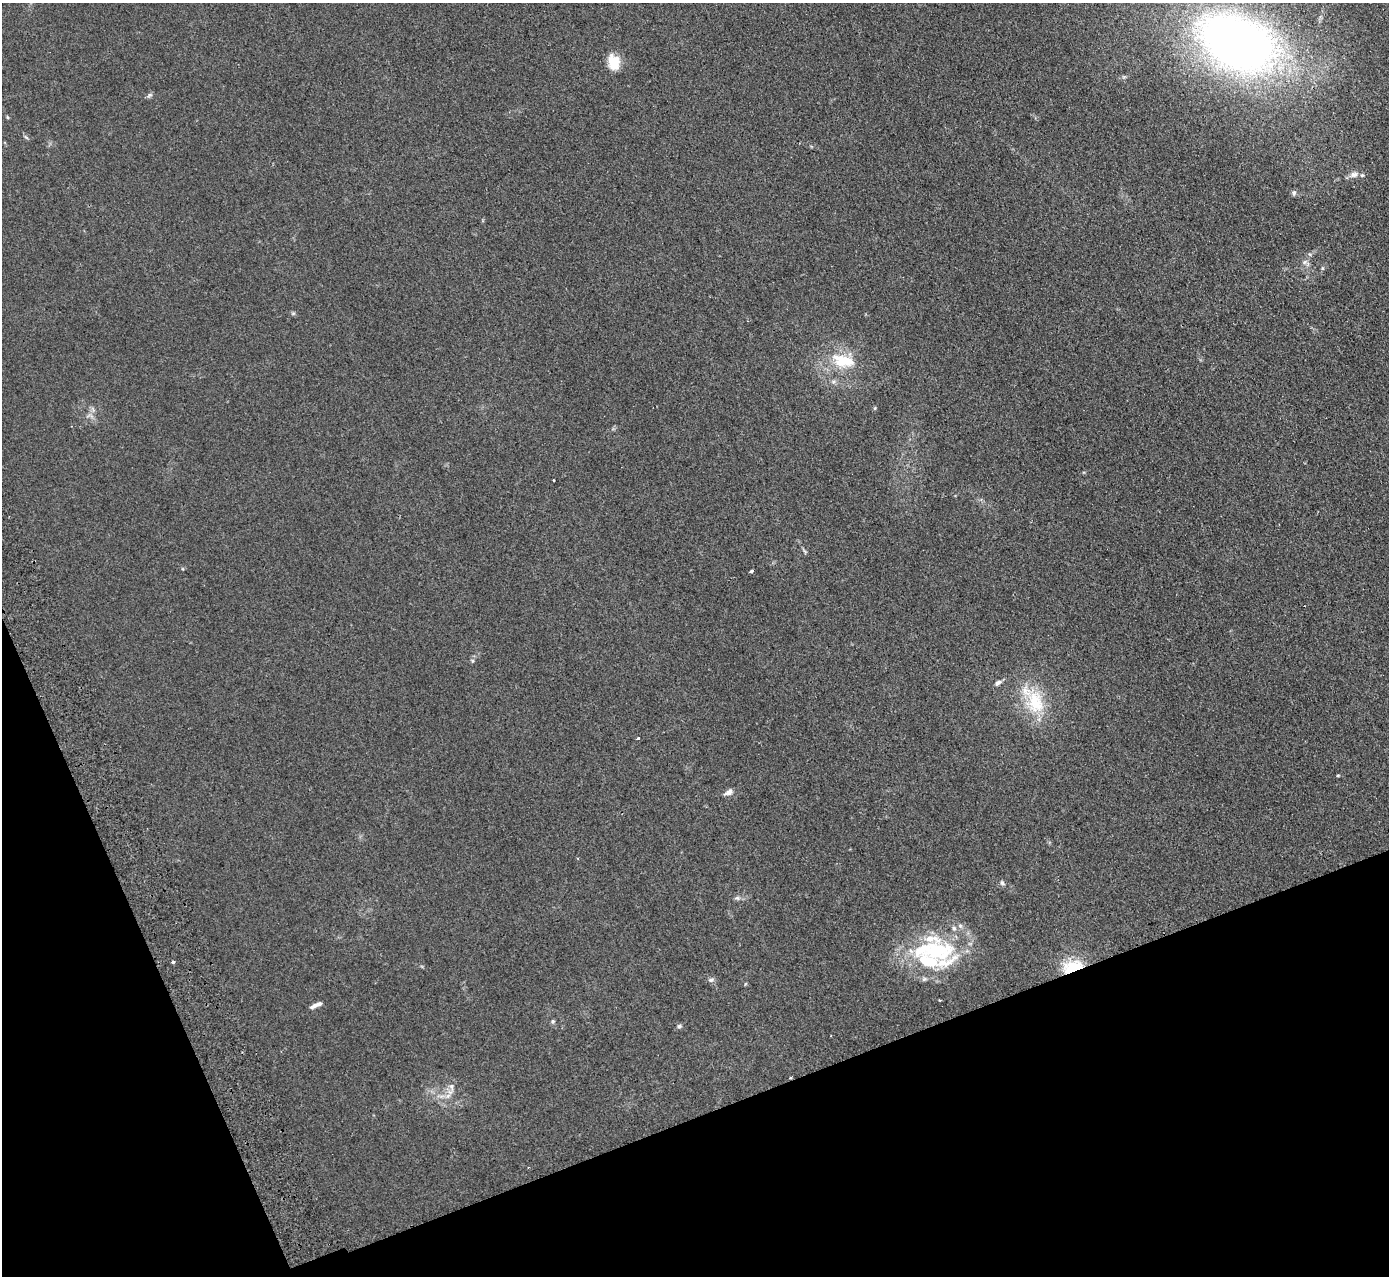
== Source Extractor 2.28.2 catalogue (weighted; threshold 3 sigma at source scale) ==
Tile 14 of 4 x 4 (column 2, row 4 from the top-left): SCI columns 1442-2828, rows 181-1454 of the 5655 x 5585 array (HDU 1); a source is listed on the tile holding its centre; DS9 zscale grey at full resolution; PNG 1391 x 1278 px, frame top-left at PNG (2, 3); no overlay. Shown black and unused: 19% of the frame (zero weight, under 2 of 3 exposures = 3% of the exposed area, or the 3 px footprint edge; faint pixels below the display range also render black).
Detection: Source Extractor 2.28.2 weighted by HDU 2 'WHT'; one run over the whole footprint, this tile lists its part. Background 0.0619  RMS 0.0074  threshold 0.0333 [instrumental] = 3 sigma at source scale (4.5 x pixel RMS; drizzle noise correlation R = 1.50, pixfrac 1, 0.05/0.05 arcsec/px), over >= 5 px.
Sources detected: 43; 1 cosmic-ray / hot-pixel residue — not listed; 7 inside a brighter listed object's ellipse — not listed separately; the other 35 listed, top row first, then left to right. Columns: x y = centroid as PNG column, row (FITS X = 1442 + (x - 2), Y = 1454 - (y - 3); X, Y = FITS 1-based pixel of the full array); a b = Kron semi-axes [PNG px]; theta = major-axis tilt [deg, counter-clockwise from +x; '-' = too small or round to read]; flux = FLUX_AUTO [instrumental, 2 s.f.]
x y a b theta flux
1238 43 71 45 -26 550
613 62 15 11 -75 17
1124 77 5 5 - 0.97
150 95 7 5 31 1.5
7 117 5 3 - 0.74
26 137 8 3 -45 1
1354 174 14 8 19 4.1
1294 193 7 6 - 1.7
1305 262 8 6 22 2.3
1323 268 6 4 -89 0.94
293 313 6 4 1 1.1
843 361 32 16 -15 26
833 381 8 6 44 2
875 408 5 3 - 0.75
553 480 3 3 - 1.1
751 571 4 3 - 1.4
472 661 6 4 71 1.1
998 683 8 5 35 2.4
1035 702 35 25 -80 35
638 738 4 3 - 0.73
1338 775 5 3 - 0.69
729 792 11 6 26 3.4
1002 883 7 5 -60 1.8
737 898 9 5 -8 1.9
960 926 7 5 -45 1.7
936 951 37 27 15 55
173 962 4 3 - 1.1
1072 967 25 13 15 27
924 979 7 6 - 1.7
711 980 8 6 10 2
316 1005 15 4 24 3.5
553 1021 6 6 - 1.3
679 1026 6 5 - 1.4
451 1087 12 5 -80 2.9
448 1096 8 6 45 2.9
Overlapping masked pixels (flux is a lower limit): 1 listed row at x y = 1072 967